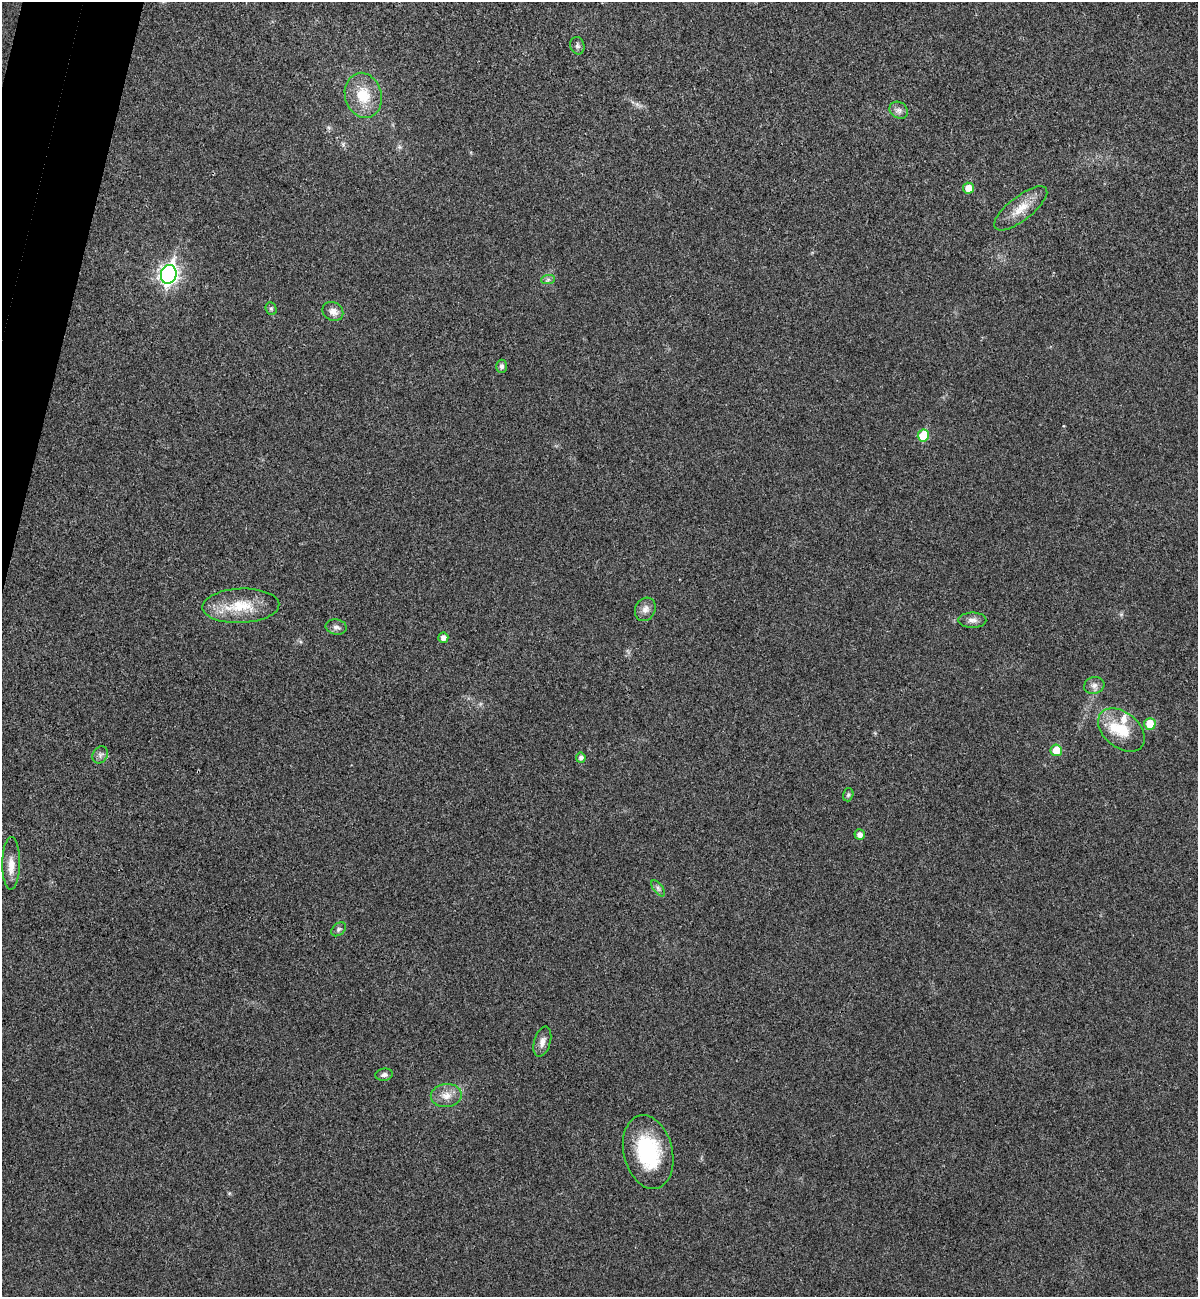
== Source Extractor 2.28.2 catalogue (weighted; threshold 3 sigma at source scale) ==
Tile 11 of 4 x 4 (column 3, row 3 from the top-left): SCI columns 2575-3770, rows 1318-2612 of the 5273 x 5220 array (HDU 1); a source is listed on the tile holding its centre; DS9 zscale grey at full resolution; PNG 1200 x 1299 px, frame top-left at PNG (2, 2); each listed source drawn as its Kron ellipse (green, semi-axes under 4 px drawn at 4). Shown black and unused: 3% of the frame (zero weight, under 3 of 4 exposures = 6% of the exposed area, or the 3 px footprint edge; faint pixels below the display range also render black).
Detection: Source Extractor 2.28.2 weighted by HDU 2 'WHT'; one run over the whole footprint, this tile lists its part. Background 0.0825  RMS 0.0079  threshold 0.0356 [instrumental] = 3 sigma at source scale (4.5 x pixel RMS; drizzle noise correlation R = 1.50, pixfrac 1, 0.05/0.05 arcsec/px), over >= 5 px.
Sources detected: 33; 2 inside a brighter listed object's ellipse — not listed separately; the other 31 listed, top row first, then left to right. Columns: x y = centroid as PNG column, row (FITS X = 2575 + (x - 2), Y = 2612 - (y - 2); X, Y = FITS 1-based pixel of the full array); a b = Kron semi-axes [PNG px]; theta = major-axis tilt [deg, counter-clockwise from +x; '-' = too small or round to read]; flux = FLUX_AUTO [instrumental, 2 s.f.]
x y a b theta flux
577 46 9 7 -76 2.2
363 95 23 18 -75 21
899 110 10 8 -35 3.3
968 188 5 5 - 8.8
1021 208 32 12 38 14
169 274 9 7 74 330
548 280 7 4 1 1.7
271 309 6 5 - 1.5
333 311 11 9 -32 5.4
501 366 7 5 -90 2.4
923 435 6 5 - 24
241 606 38 17 2 27
645 609 12 10 63 4.7
972 620 14 7 0 4.4
336 627 10 7 -8 3.2
443 638 5 5 - 3.7
1094 685 10 8 16 3.7
1150 724 6 5 - 16
1121 730 26 17 -40 23
1056 750 6 5 - 14
100 755 9 7 56 2.7
581 758 5 5 - 2.7
848 795 7 5 73 1.5
860 835 5 5 - 4.1
11 863 26 9 89 9.1
658 888 9 4 -55 2.1
338 929 8 6 42 1.9
542 1042 15 8 74 5
384 1075 8 6 8 2.6
446 1096 15 11 9 8.4
648 1152 37 24 -76 58